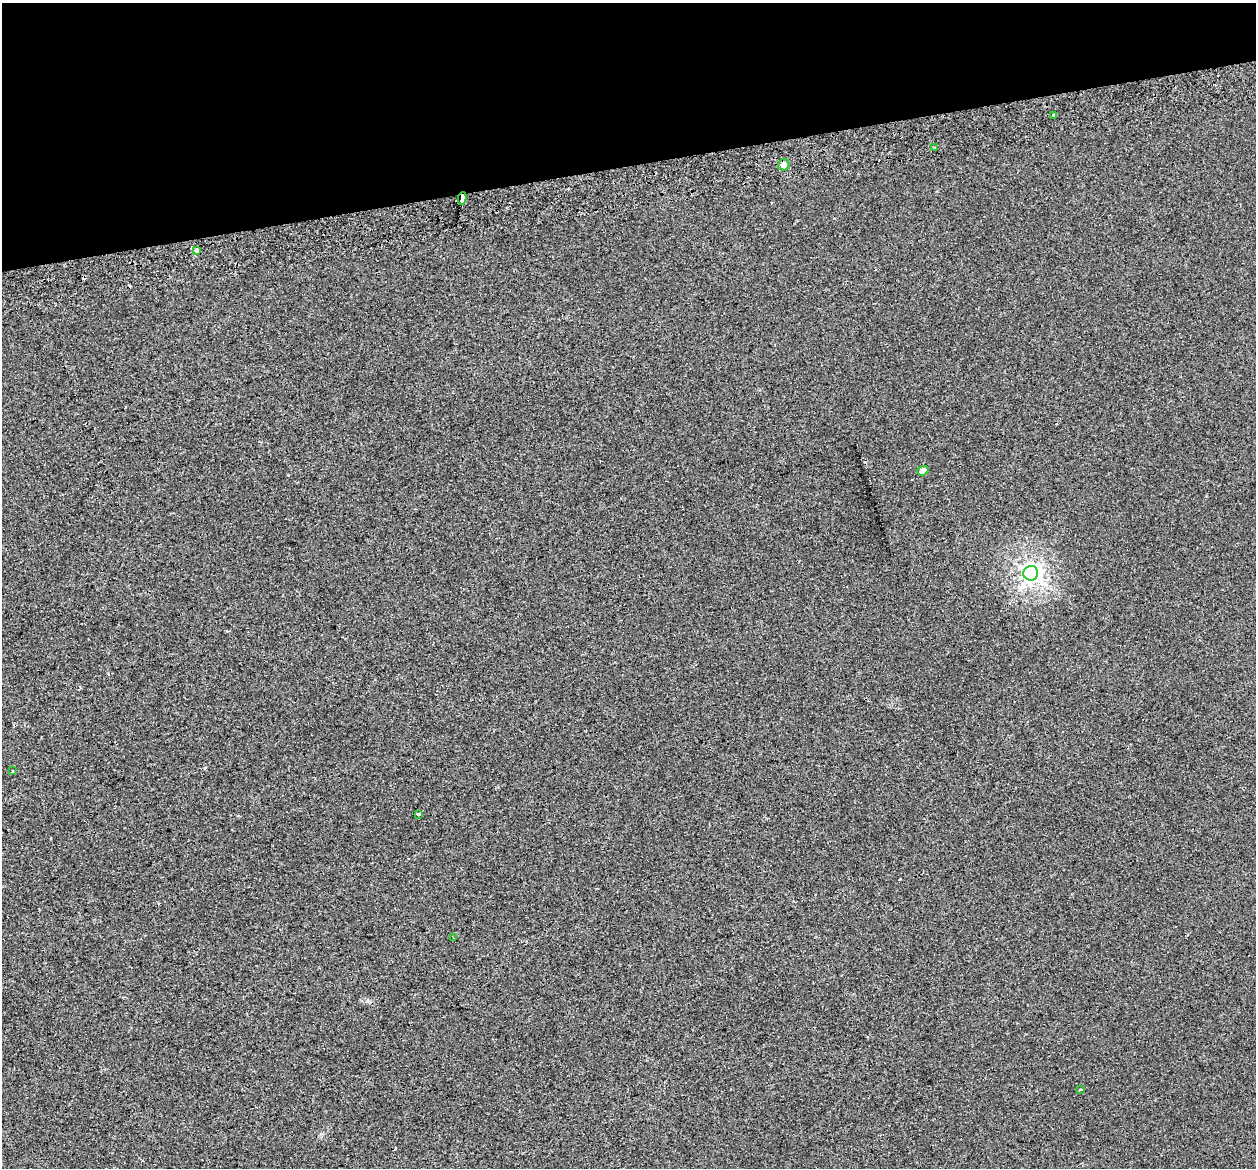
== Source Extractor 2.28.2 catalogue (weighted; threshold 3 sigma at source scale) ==
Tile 3 of 4 x 4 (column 3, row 1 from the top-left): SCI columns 2558-3811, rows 3637-4802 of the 5115 x 4897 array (HDU 1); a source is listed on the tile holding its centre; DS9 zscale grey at full resolution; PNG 1258 x 1170 px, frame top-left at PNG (2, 3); each listed source drawn as its Kron ellipse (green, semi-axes under 4 px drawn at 4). Shown black and unused: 14% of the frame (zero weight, under 2 of 3 exposures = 4% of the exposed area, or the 3 px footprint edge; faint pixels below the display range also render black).
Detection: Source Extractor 2.28.2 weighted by HDU 2 'WHT'; one run over the whole footprint, this tile lists its part. Background 8.57e-04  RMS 0.0051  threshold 0.0228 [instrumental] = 3 sigma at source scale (4.5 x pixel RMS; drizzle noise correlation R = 1.50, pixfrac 1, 0.0396/0.0396 arcsec/px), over >= 5 px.
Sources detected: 14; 3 cosmic-ray / hot-pixel residue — neither listed nor drawn; the other 11 listed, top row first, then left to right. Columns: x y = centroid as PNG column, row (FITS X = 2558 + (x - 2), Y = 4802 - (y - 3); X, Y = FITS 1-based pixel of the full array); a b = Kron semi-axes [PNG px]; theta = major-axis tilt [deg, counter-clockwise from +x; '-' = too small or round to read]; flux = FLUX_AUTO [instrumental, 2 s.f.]
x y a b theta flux
1054 115 3 3 - 0.82
934 148 3 2 - 0.58
784 165 6 5 - 2.8
462 198 6 3 80 12
197 250 3 3 - 8.8
923 471 6 4 20 2.4
1031 573 7 7 - 270
13 771 3 2 - 0.31
418 814 3 3 - 1.3
453 938 3 2 - 0.33
1080 1090 3 3 - 2.4
Overlapping masked pixels (flux is a lower limit): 1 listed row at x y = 462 198